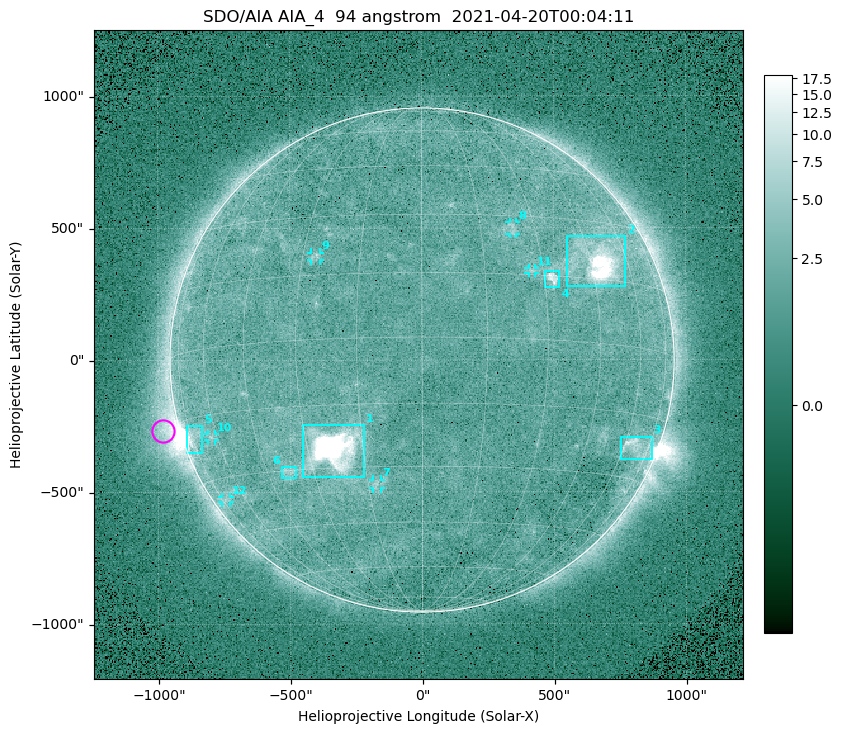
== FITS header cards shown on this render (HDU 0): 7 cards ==
TELESCOP= 'SDO/AIA '
INSTRUME= 'AIA_4   '
WAVELNTH=                   94
WAVEUNIT= 'angstrom'
DATE-OBS= '2021-04-20T00:04:11.12'
CTYPE1  = 'HPLN-TAN'
CTYPE2  = 'HPLT-TAN'

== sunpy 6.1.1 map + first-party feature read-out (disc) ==
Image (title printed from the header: SDO/AIA AIA_4  94 angstrom  2021-04-20T00:04:11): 512 x 512 px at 4.8 arcsec/px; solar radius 955 arcsec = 199 px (full disc in frame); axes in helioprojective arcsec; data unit not stated in the header (colour bar unlabelled)
Orientation: roll -0.138 deg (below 1 deg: not rotated)
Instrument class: DISC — disc imager (sunpy class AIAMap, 94 A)
Bright regions (active regions / flare kernels): reference = the median radial profile (limb darkening/brightening removed); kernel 5 px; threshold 5 sigma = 2.54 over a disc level ~1.76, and >= 1.15x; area >= 9 px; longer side >= 5 px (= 24 arcsec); searched inside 0.97 R_sun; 12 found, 12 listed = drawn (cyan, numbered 1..; 6 of them under ~33 arcsec drawn as corner ticks so the feature stays visible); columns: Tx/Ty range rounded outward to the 10 arcsec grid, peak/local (2 s.f.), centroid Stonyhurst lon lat
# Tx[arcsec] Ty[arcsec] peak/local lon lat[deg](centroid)
1 -450..-220 -450..-240 1059 -23 -25
2 550..770 280..470 47 +48 +20
3 750..870 -380..-290 4.5 +67 -22
4 460..520 270..340 6.3 +32 +14
5 -900..-830 -350..-250 6.1 -73 -19
6 -540..-480 -450..-400 3.1 -38 -30
7 -190..-160 -490..-450 3.1 -13 -34
8 330..360 470..520 2.8 +24 +27
9 -420..-380 380..410 2.9 -27 +20
10 -810..-780 -300..-280 2.7 -63 -20
11 400..430 330..350 2.8 +27 +16
12 -760..-730 -540..-520 2.2 -72 -35
Off-limb structures (1.02-1.3 R_sun): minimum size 50 px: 6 found; the strongest spans PA ~90..115 deg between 1.02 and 1.21 R_sun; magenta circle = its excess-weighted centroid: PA ~105 deg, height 1.06 R_sun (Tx ~-980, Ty ~-270 arcsec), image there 5.1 x the reference